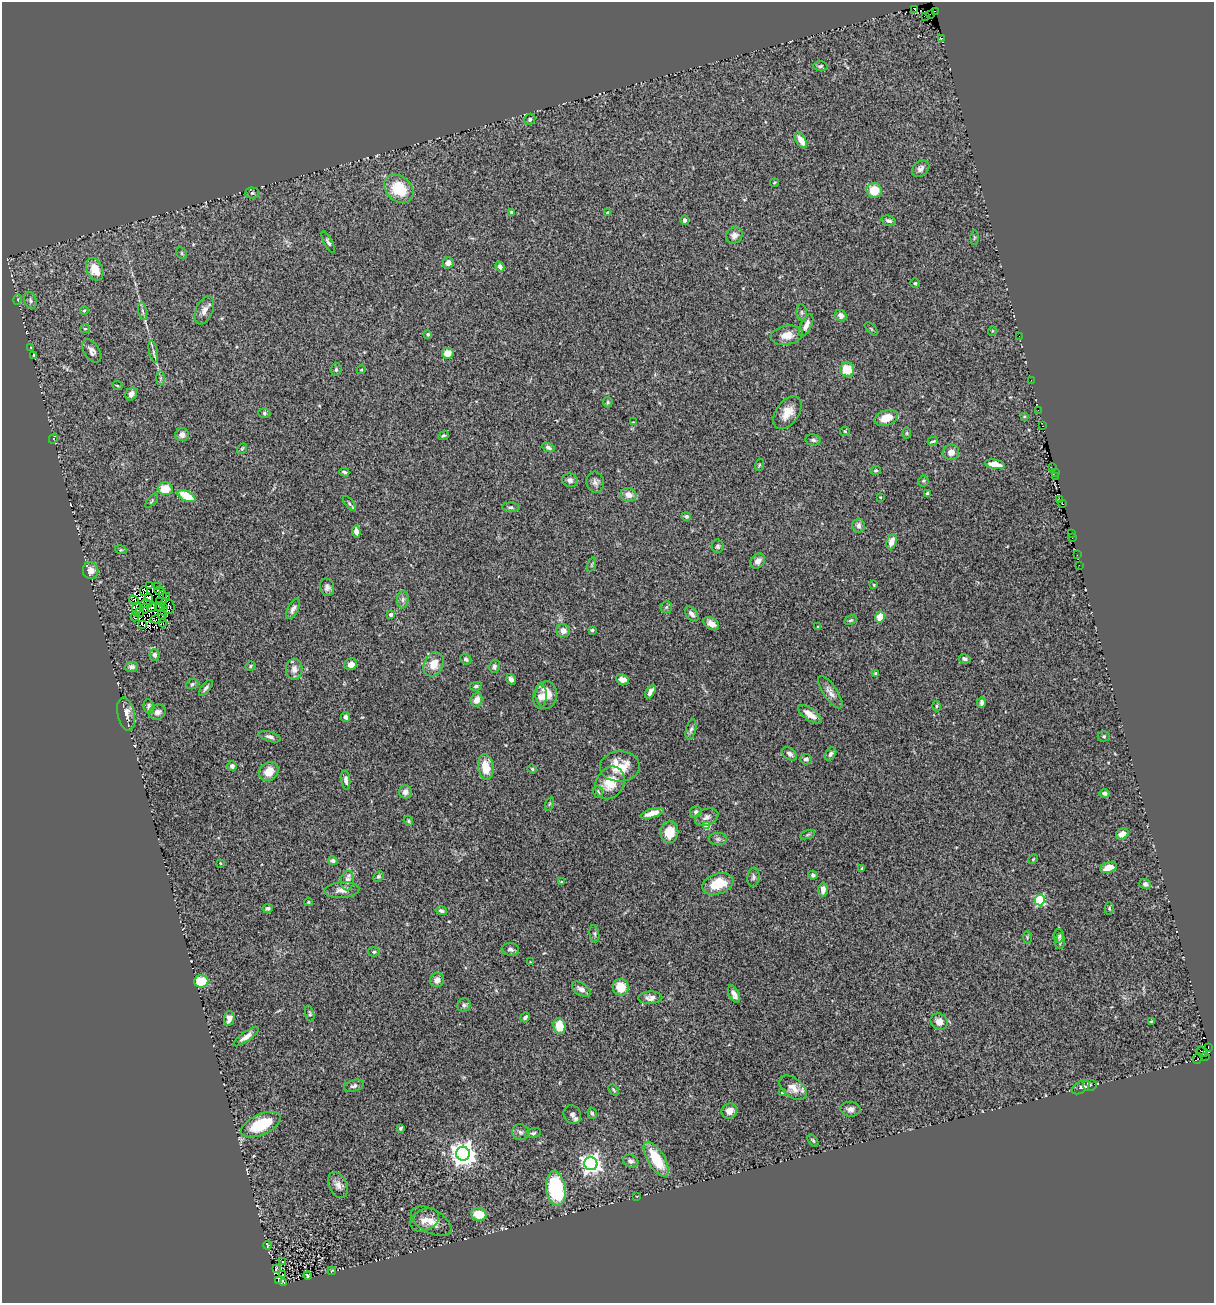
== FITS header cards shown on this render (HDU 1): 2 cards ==
NAXIS1  =                 1212
NAXIS2  =                 1301

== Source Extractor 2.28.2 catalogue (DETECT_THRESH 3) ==
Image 1212 x 1301 px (HDU 1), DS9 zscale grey, 1 PNG px = 1 image px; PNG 1216 x 1305 px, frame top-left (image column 1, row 1301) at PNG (2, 2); each listed source drawn as its Kron ellipse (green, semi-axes under 4 px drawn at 4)
Background 0.732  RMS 0.053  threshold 0.16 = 3 sigma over >= 5 px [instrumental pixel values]
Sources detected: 276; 9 with non-positive FLUX_AUTO (blend fragments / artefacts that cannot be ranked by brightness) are neither listed nor drawn; the other 267 listed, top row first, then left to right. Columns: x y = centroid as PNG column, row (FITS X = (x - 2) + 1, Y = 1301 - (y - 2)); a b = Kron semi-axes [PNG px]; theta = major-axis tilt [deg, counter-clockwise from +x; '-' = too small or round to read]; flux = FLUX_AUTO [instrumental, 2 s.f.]
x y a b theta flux
915 10 2 2 - 7.4
935 11 2 2 - 4.7
930 14 2 2 - 9.6
926 17 3 2 - 7.3
942 38 3 2 - 15
820 66 7 4 3 7.1
530 119 6 5 - 8
801 140 9 4 -58 32
921 169 10 7 41 16
774 182 4 2 - 3
399 189 16 12 -41 130
874 190 8 7 - 68
252 193 6 5 - 6.3
512 212 3 3 - 12
608 213 4 4 - 10
685 220 5 4 - 9.4
889 221 7 5 -14 11
734 235 9 7 42 19
974 237 7 4 90 4.7
328 242 12 4 -63 9.1
182 253 6 4 -61 4.7
448 263 6 5 - 20
500 266 5 4 - 9.9
95 269 12 8 -65 59
915 283 4 4 - 4.9
18 299 5 3 - 4.4
30 300 9 6 -71 9.5
84 310 4 3 - 4.6
204 310 15 8 65 22
143 311 9 4 -80 8
802 313 8 5 -84 7.6
841 316 6 5 - 16
806 325 12 5 65 24
85 329 5 4 - 4
871 329 8 3 -45 4.1
992 331 5 3 - 2.8
428 334 3 3 - 7.9
787 335 16 9 9 44
1019 336 2 2 - 30
31 347 2 2 - 2
92 351 13 7 -56 17
153 351 11 4 -78 9.8
448 353 6 5 - 37
34 355 3 2 - 3.2
336 370 6 5 - 8.7
361 370 4 3 - 3.3
847 370 7 7 - 80
160 378 7 4 89 5.8
1031 380 2 2 - 4.2
117 385 5 3 - 3.2
131 394 7 5 62 15
608 402 5 4 - 5
1038 410 2 2 - 5.2
787 412 18 11 54 49
264 413 6 5 - 6.8
1024 416 3 3 - 3
886 418 12 7 19 51
633 422 3 3 - 2.3
1043 426 3 2 - 10
845 431 5 5 - 4.3
907 433 6 4 -90 4
182 435 7 6 - 20
443 436 5 3 - 4.6
53 439 5 3 - 4.1
813 440 7 5 -12 8.4
933 441 5 2 - 5
548 447 7 4 -24 8.5
242 449 6 4 53 4.4
951 452 8 7 - 22
995 464 10 4 -10 49
759 465 6 3 72 4.1
1053 468 4 2 - 16
876 470 5 3 - 4.3
344 472 5 2 - 5.7
1055 472 3 2 - 8.4
1056 476 3 2 - 9.1
570 480 8 6 -19 11
923 481 5 5 - 5.2
595 482 10 8 -83 15
165 489 7 6 - 63
927 493 4 3 - 7.2
628 495 8 7 - 26
186 496 9 5 -27 94
880 497 4 3 - 2.2
1060 499 2 2 - 8.6
152 501 8 3 51 4.4
349 503 9 4 -51 7.2
1062 504 3 2 - 12
511 507 8 4 -1 8.6
686 516 5 4 - 8
858 526 7 6 - 15
356 532 6 4 -81 17
1071 534 2 2 - 4.4
1072 538 3 2 - 6
892 542 8 5 70 39
718 546 6 6 - 8.2
121 550 6 4 -16 4.1
1077 555 3 2 - 4.5
758 561 8 6 43 19
592 565 8 3 72 4.9
1079 565 2 2 - 9.8
91 571 8 7 - 26
874 585 4 3 - 2.9
149 586 3 2 - 9.6
157 587 2 2 - 4.4
327 587 8 7 - 13
144 591 5 3 - 0.11
159 591 5 2 - 3.8
162 595 4 2 - 6.4
166 596 3 2 - 7
149 598 4 2 - 2
403 599 9 5 84 12
134 600 5 2 - 0.38
160 602 3 2 - 2
146 603 6 2 0 0.61
152 607 5 3 - 20
159 607 4 2 - 3.3
169 607 7 5 81 11
666 607 6 5 - 6.8
145 608 5 2 - 4.6
164 608 3 2 - 5.4
137 609 6 2 -87 13
293 609 11 5 61 13
139 612 5 2 - 5.2
692 614 8 5 -51 18
162 615 5 3 - 7.4
391 615 4 4 - 14
135 616 5 2 - 8.7
880 617 5 4 - 53
158 619 8 2 10 3.4
851 620 7 4 27 5.4
163 623 4 3 - 0.75
711 624 8 5 -33 19
142 625 4 3 - 3.1
818 627 3 2 - 2.7
592 630 4 4 - 4.5
563 631 7 6 - 24
155 655 6 5 - 9.7
466 659 6 5 - 9.7
965 659 6 4 -12 9.5
351 664 6 5 - 21
434 664 12 9 63 51
250 666 5 3 - 4.9
494 666 6 5 - 11
132 667 6 5 - 11
294 669 10 8 86 24
875 673 3 3 - 4.2
511 679 5 4 - 13
622 680 7 5 -24 20
192 684 6 4 23 5.6
476 686 6 4 10 6.5
206 688 9 4 51 10
650 692 7 4 58 14
830 692 19 7 -56 22
546 695 14 11 -88 48
540 696 12 7 85 20
477 700 7 5 70 30
981 703 5 3 - 8.8
149 706 7 5 -78 13
936 706 5 3 - 4.7
157 712 8 7 - 19
126 714 17 8 -78 24
810 714 13 6 -34 38
345 717 5 4 - 14
691 729 10 5 76 9.2
1104 736 6 5 - 5.5
270 737 11 5 -18 12
790 754 8 5 -36 10
830 754 7 5 55 10
806 759 6 5 - 9.6
232 766 5 5 - 12
620 766 20 15 3 89
486 767 13 7 -82 75
532 769 4 4 - 4.4
269 772 10 9 - 42
346 780 10 4 -82 13
610 783 17 13 59 72
405 792 6 6 - 22
598 792 6 5 - 7
1105 793 5 4 - 11
549 804 7 4 71 4.6
696 812 6 5 - 11
652 813 12 4 16 29
707 817 12 8 24 18
408 821 5 4 - 5.3
707 826 4 4 - 83
669 832 11 9 81 59
1122 834 6 5 - 32
808 835 8 3 19 4.8
718 839 9 6 0 9.5
1033 859 5 3 - 3.1
333 861 5 4 - 12
220 863 3 2 - 3.2
1109 867 9 5 18 48
862 868 3 2 - 3.7
813 875 4 4 - 6.9
378 876 6 4 44 6.6
753 877 9 6 86 9.6
347 881 10 6 83 22
561 882 3 3 - 3
718 884 16 10 18 92
1145 884 6 5 - 14
823 889 7 5 90 23
342 890 17 8 4 25
1040 900 5 5 - 270
308 902 4 4 - 3.4
267 908 5 4 - 10
1109 909 6 4 -88 5.7
441 911 6 4 -15 7
594 934 9 4 -80 6.3
1059 936 6 5 - 7.8
1027 937 6 3 90 4.2
1060 941 8 5 86 9.8
510 949 9 6 -7 11
374 952 6 4 -10 6.5
530 962 2 2 - 2
437 980 7 7 - 22
201 981 7 6 - 96
621 987 8 8 - 70
581 989 10 6 -31 19
734 994 9 5 -62 15
650 998 12 6 1 19
464 1005 7 6 - 11
310 1014 8 4 -75 5.5
525 1017 5 3 - 9.1
229 1018 7 5 81 20
1151 1021 3 2 - 3.1
939 1022 9 8 - 28
559 1026 8 6 -79 59
246 1037 15 5 35 20
1208 1047 3 2 - 5.3
1202 1052 6 3 -34 270
1206 1056 3 2 - 31
1197 1059 5 2 - 1.4
1089 1085 7 6 - 7.2
354 1086 10 5 16 10
1081 1087 10 5 30 11
793 1088 16 9 -39 33
614 1090 6 4 -50 4.9
782 1092 3 3 - 4.8
850 1109 10 7 -4 15
729 1111 8 7 - 26
592 1113 6 4 -73 5.2
572 1115 10 8 -58 13
261 1125 21 10 25 160
401 1128 4 4 - 6.9
520 1132 8 8 - 11
533 1133 8 5 14 8
813 1140 7 4 -53 5.1
463 1154 7 7 - 3700
656 1159 19 8 -59 130
631 1161 8 6 -22 13
591 1164 7 6 - 2000
338 1185 13 9 -63 22
556 1188 17 9 -82 300
637 1196 3 2 - 2.2
479 1214 7 6 - 79
425 1220 15 10 27 31
431 1221 22 11 -28 46
267 1245 4 2 - 2.3
283 1262 3 2 - 5.2
276 1269 4 3 - 2.1
332 1271 4 2 - 2.5
283 1275 3 2 - 2.9
308 1276 4 4 - 6
278 1280 3 2 - 44
284 1282 3 3 - 68
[9 non-positive-flux detections neither listed nor drawn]